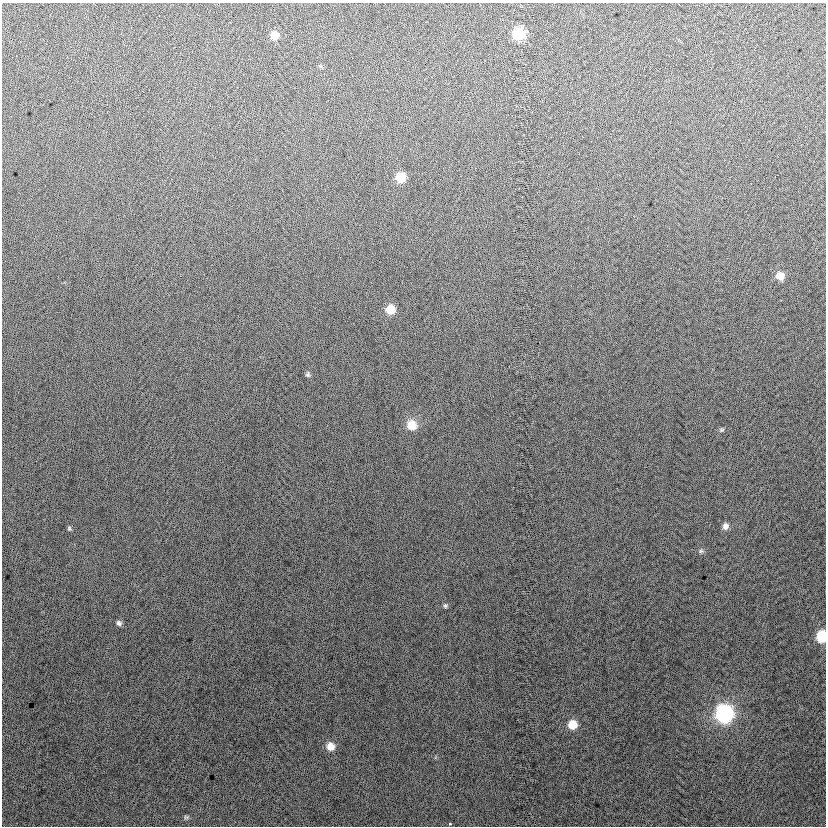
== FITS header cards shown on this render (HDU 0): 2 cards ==
NAXIS1  =                  824
NAXIS2  =                  824

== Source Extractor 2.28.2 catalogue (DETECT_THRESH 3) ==
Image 824 x 824 px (HDU 0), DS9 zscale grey, 1 PNG px = 1 image px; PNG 828 x 828 px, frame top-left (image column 1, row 824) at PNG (2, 3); no overlay
Background 10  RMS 13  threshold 40.3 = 3 sigma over >= 5 px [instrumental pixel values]
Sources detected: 19; all 19 listed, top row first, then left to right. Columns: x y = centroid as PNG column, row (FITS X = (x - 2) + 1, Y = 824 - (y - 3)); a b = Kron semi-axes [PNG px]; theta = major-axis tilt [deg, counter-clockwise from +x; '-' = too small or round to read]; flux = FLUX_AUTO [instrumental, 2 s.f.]
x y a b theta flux
519 34 9 8 - 46000
274 35 8 8 - 9300
400 177 8 8 - 20000
780 276 8 8 - 9900
391 309 8 8 - 16000
308 374 7 6 - 1800
412 425 10 9 - 16000
722 430 7 5 1 1500
725 526 9 7 64 4400
69 528 6 5 - 1300
701 551 6 6 - 1800
445 606 6 6 - 1600
119 623 7 6 - 2600
822 636 9 8 - 32000
724 714 10 9 - 210000
572 724 8 8 - 15000
330 746 9 8 - 9600
186 817 7 5 -29 1400
449 824 3 3 - 1900
At the frame edge (FLAGS 8, measured only in part): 1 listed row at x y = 822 636